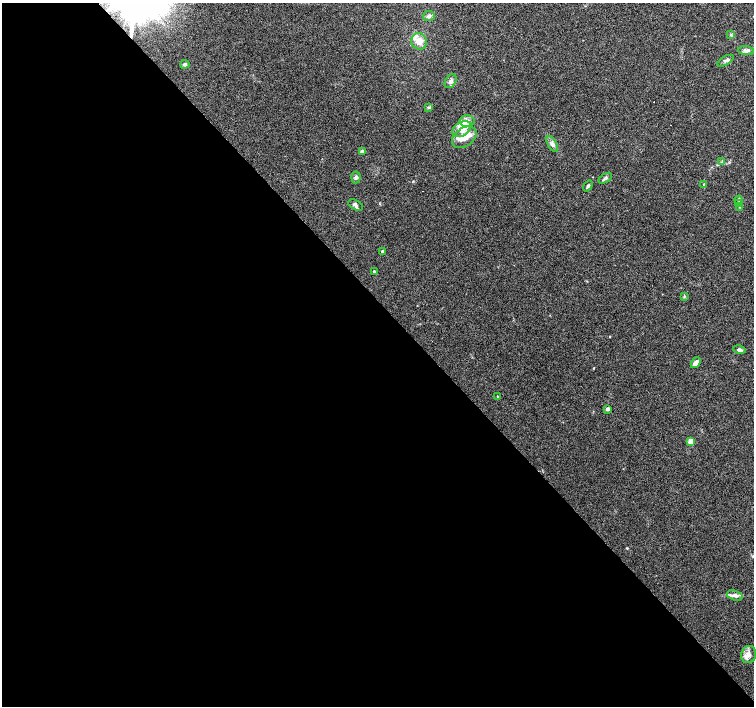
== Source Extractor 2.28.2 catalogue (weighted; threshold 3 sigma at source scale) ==
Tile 9 of 4 x 4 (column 1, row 3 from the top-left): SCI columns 1-1503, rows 1552-2958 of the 6015 x 5983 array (HDU 1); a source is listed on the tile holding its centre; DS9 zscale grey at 2 x 2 block average (1 PNG px = mean of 2 x 2 image px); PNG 756 x 708 px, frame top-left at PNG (2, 3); each listed source drawn as its Kron ellipse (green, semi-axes under 4 px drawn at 4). Shown black and unused: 57% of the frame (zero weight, under 4 of 7 exposures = <1% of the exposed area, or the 3 px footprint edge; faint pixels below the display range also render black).
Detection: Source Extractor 2.28.2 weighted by HDU 2 'WHT'; one run over the whole footprint, this tile lists its part. Background 0.0919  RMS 0.0039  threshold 0.0158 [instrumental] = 3 sigma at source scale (4.09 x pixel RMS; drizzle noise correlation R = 1.36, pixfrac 0.8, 0.0396/0.0396 arcsec/px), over >= 5 px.
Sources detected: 43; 3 cosmic-ray / hot-pixel residue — neither listed nor drawn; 8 inside a brighter listed object's ellipse — not listed separately; the other 32 listed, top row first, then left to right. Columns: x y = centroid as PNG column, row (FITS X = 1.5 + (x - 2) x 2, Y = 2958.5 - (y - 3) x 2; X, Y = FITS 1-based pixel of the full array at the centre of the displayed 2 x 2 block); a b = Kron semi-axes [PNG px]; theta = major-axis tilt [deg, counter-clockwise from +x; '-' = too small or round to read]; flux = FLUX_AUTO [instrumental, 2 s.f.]
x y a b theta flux
429 16 6 5 - 2.1
731 35 3 3 - 1
419 41 8 7 - 7.7
746 51 8 4 -4 3.2
725 61 9 3 30 2.1
185 64 4 4 - 1.8
451 81 7 5 56 2.8
429 107 4 3 - 1.1
467 121 7 6 - 4.6
462 129 10 7 32 12
464 137 13 9 36 11
552 144 9 4 -58 3.1
362 152 3 3 - 5
722 162 3 3 - 0.91
356 177 6 4 83 1.7
605 178 7 3 33 1.9
704 185 4 2 - 0.67
588 186 6 3 54 1.5
739 200 4 4 - 1.4
739 204 3 3 - 0.73
356 205 8 4 -29 2.5
740 207 3 2 - 0.58
382 251 2 2 - 1.7
374 271 2 2 - 1.3
684 296 4 2 - 0.66
739 350 6 3 -11 2.6
696 363 6 4 50 5.7
498 397 3 3 - 0.63
607 409 3 2 - 4.7
691 441 3 3 - 15
735 596 8 5 -18 3
749 655 9 7 72 4.9